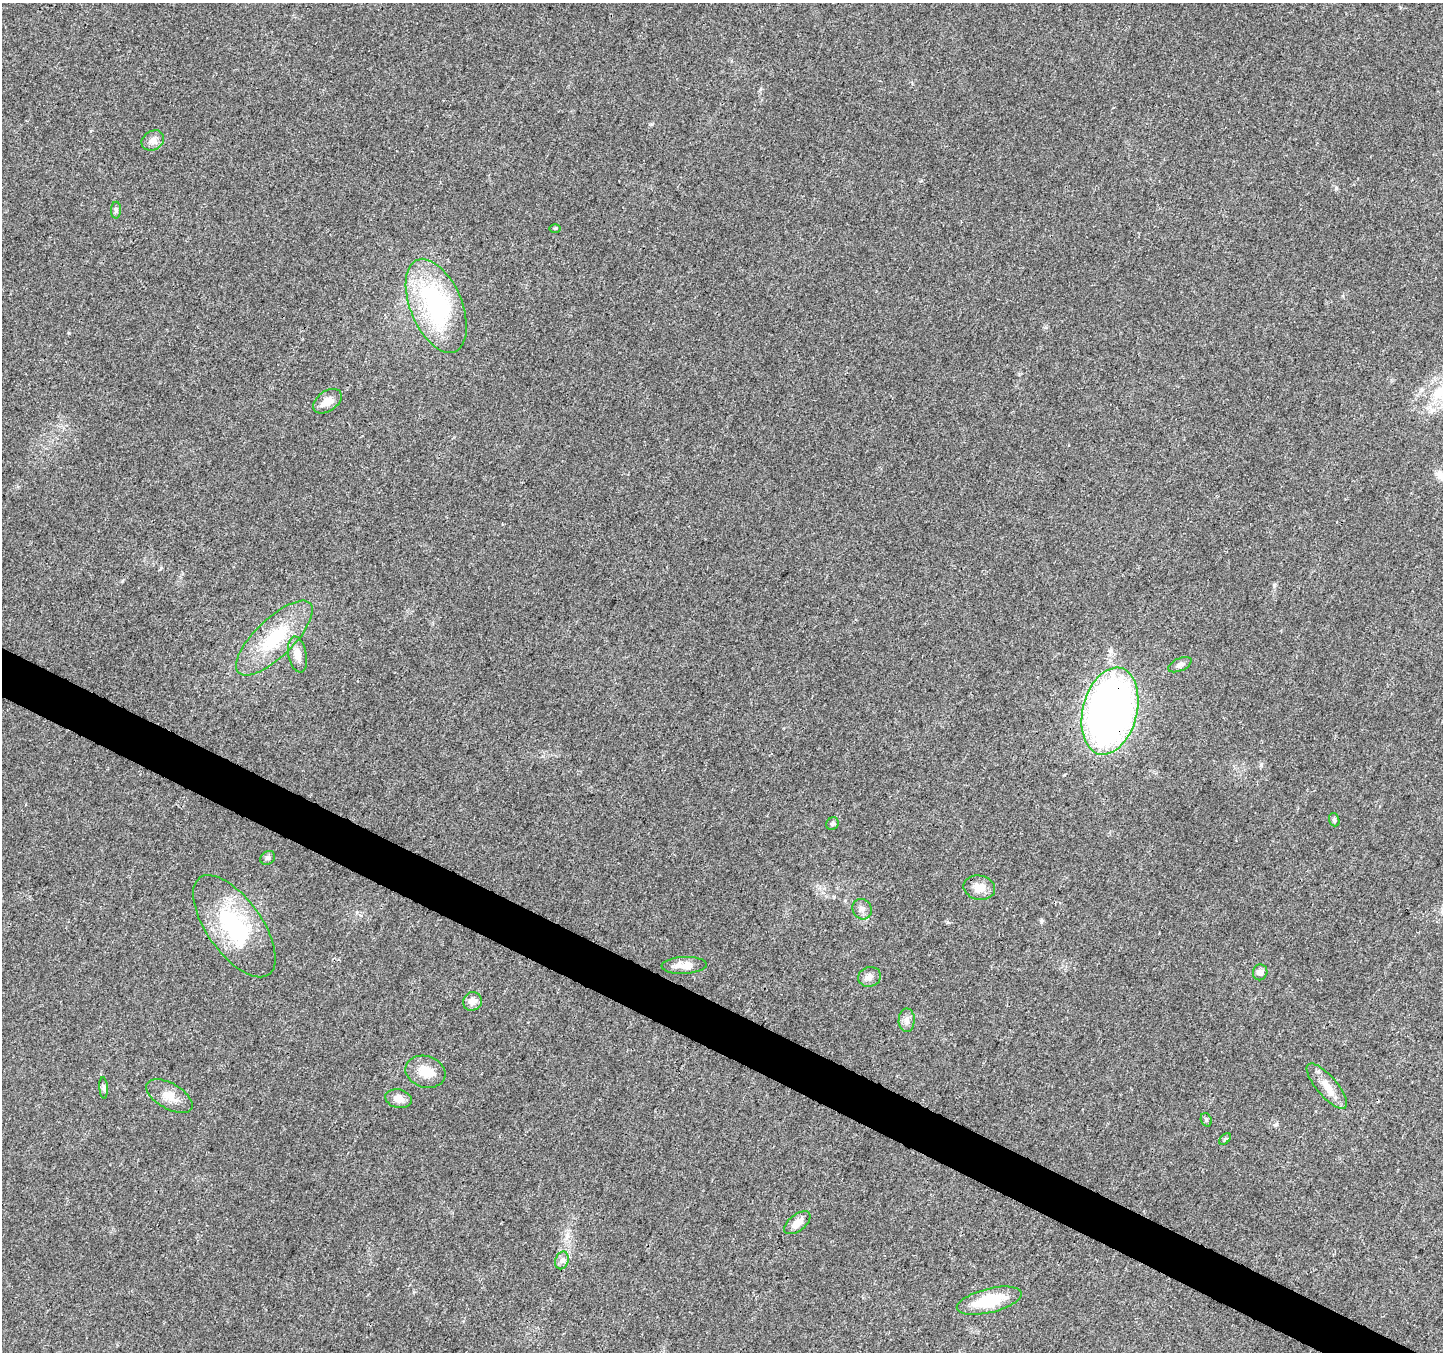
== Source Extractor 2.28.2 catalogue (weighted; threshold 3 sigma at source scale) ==
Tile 6 of 4 x 4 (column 2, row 2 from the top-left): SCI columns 1450-2890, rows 2969-4318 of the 5773 x 5868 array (HDU 1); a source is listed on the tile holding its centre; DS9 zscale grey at full resolution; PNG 1445 x 1354 px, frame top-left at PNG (2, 3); each listed source drawn as its Kron ellipse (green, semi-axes under 4 px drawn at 4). Shown black and unused: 3% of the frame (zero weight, under 3 of 4 exposures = <1% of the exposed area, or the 3 px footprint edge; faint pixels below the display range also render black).
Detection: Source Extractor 2.28.2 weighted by HDU 2 'WHT'; one run over the whole footprint, this tile lists its part. Background 0.0174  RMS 0.0028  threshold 0.0127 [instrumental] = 3 sigma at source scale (4.5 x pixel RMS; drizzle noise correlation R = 1.50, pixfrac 1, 0.0396/0.0396 arcsec/px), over >= 5 px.
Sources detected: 30; all 30 listed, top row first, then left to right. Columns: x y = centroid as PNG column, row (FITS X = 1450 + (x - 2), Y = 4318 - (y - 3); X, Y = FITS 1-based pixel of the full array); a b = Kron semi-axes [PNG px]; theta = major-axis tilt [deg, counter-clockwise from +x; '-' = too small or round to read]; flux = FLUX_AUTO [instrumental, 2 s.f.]
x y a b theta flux
153 140 12 9 30 1.8
116 210 8 5 89 0.73
555 228 6 4 0 0.33
436 306 50 25 -67 40
327 401 16 10 35 3
274 638 50 19 44 16
297 655 18 9 -79 3.1
1180 665 12 6 24 1.1
1110 711 44 27 76 190
1334 820 7 5 -71 0.48
832 824 6 6 - 0.6
268 858 8 6 36 0.69
979 888 16 12 -12 3.8
862 909 10 9 - 1.4
234 926 59 27 -54 27
684 965 22 8 3 3.1
1260 972 8 7 - 1.4
870 977 11 9 16 1.7
472 1001 9 9 - 2.2
907 1020 12 8 90 1.6
425 1072 20 15 -17 4.6
1327 1086 28 10 -49 4
104 1088 10 4 -86 0.69
169 1096 26 12 -30 4
398 1099 13 9 -11 2.3
1206 1120 7 5 -71 0.5
1225 1139 7 4 45 0.48
797 1223 15 8 38 3
562 1260 9 6 73 1.1
989 1301 33 12 14 12
Overlapping masked pixels (flux is a lower limit): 1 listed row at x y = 1110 711
Unlisted compact peaks at least as high as the median listed source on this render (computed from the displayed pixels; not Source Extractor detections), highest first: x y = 1336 188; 1275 1125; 69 333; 1274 585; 1261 765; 1041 921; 652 124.